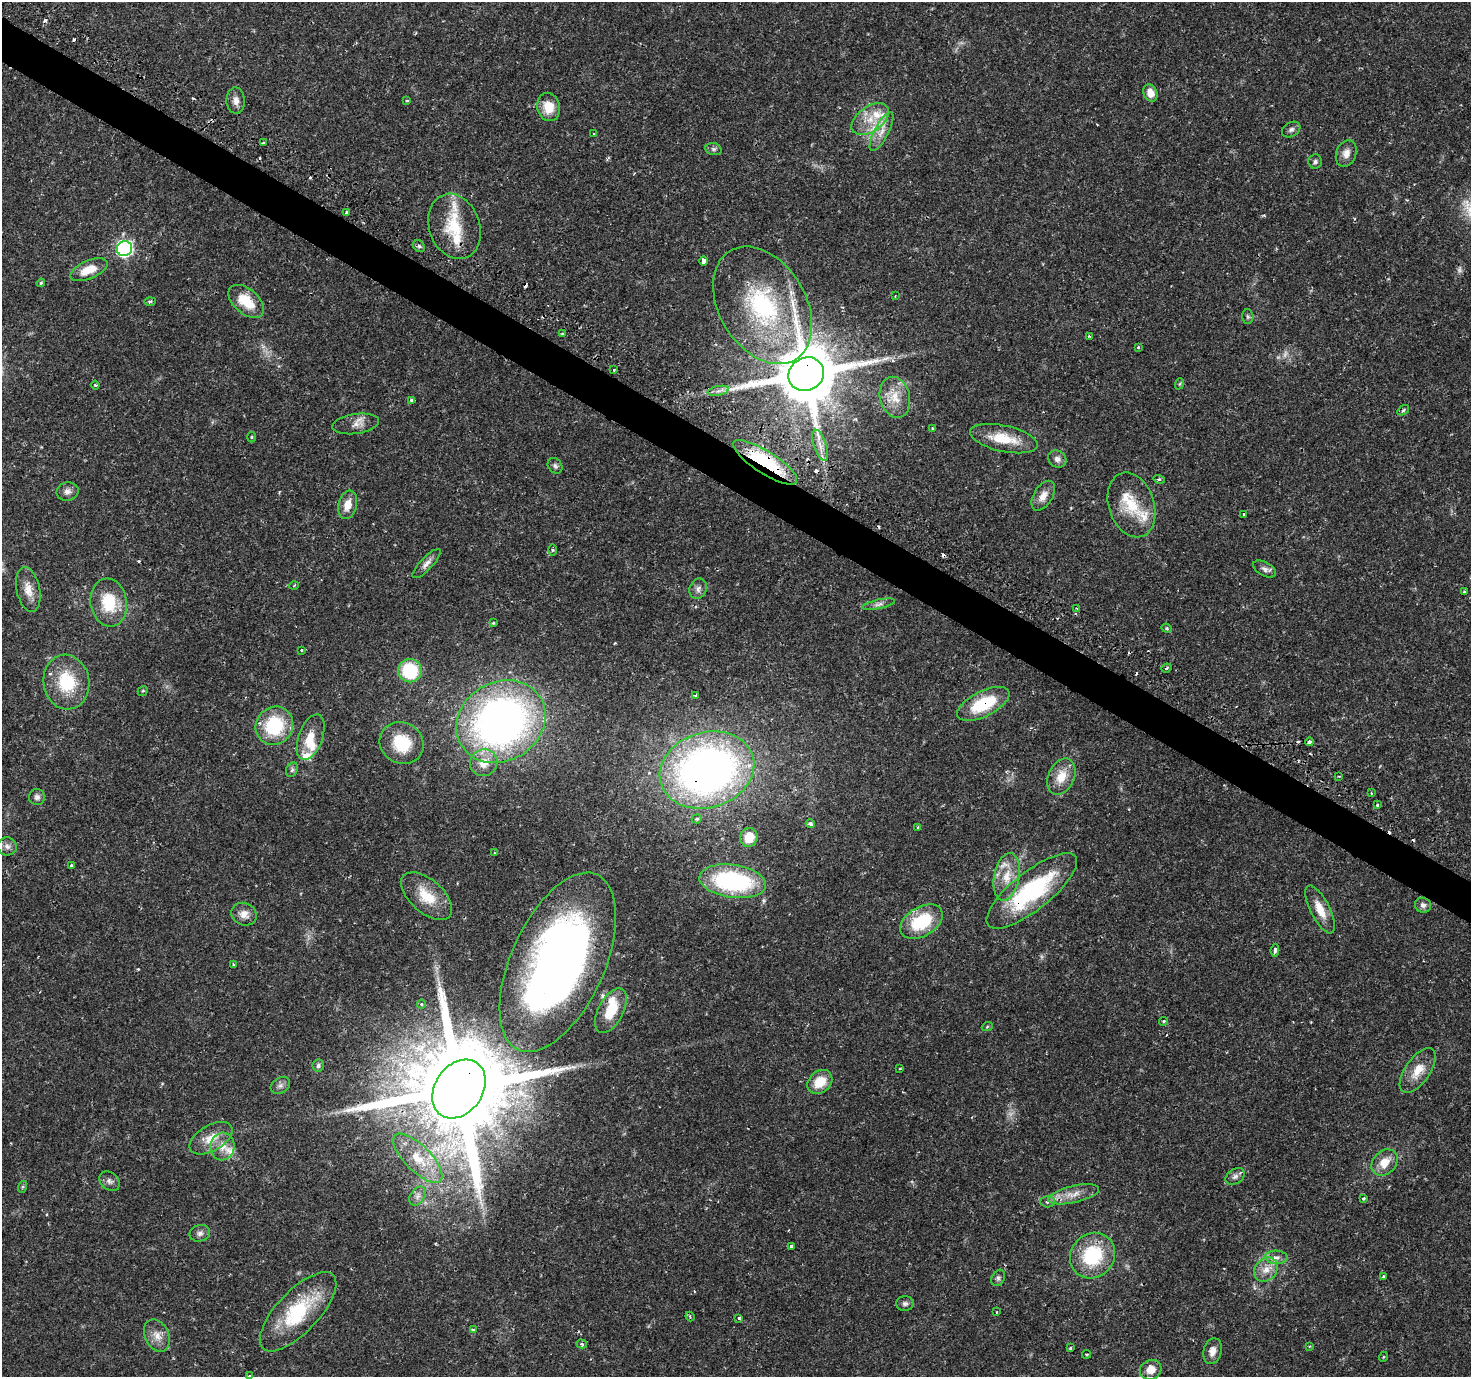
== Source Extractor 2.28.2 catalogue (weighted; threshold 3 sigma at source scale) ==
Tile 11 of 4 x 4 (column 3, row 3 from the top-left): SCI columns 2955-4423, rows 1649-3023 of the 5930 x 6005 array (HDU 1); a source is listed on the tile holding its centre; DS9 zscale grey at full resolution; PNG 1473 x 1379 px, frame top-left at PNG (2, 2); each listed source drawn as its Kron ellipse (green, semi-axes under 4 px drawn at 4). Shown black and unused: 3% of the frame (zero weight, under 2 of 3 exposures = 2% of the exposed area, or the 3 px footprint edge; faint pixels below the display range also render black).
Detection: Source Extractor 2.28.2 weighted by HDU 2 'WHT'; one run over the whole footprint, this tile lists its part. Background 0.025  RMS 0.002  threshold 0.00882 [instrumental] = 3 sigma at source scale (4.5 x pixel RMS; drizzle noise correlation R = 1.50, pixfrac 1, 0.0396/0.0396 arcsec/px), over >= 5 px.
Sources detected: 176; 3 too faint to see at this stretch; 17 cosmic-ray / hot-pixel residue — neither listed nor drawn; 14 inside a brighter listed object's ellipse — not listed separately; the other 142 listed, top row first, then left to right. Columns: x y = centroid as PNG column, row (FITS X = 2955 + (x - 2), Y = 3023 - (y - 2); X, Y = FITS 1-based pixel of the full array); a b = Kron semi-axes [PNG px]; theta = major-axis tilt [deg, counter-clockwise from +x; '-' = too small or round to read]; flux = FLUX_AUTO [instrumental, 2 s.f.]
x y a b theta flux
1150 93 9 7 -70 1.9
236 101 13 9 -87 1.4
407 101 3 2 - 0.26
548 107 14 11 -78 3.6
870 119 21 12 35 3.9
1291 129 10 7 31 0.64
881 132 21 7 63 1.9
594 134 4 3 - 0.21
264 143 3 3 - 0.57
713 149 8 6 -15 0.5
1346 153 14 10 70 1.6
1315 162 7 6 - 0.5
346 212 3 3 - 0.75
454 226 33 25 -70 8.3
419 246 6 5 - 0.39
124 248 8 7 - 39
703 261 5 3 - 1
89 270 20 9 23 3.7
41 283 4 4 - 0.24
895 296 3 2 - 0.15
150 301 6 4 2 0.28
246 301 21 12 -41 5.4
763 305 63 43 -59 31
1248 316 7 5 -88 0.38
563 333 3 2 - 0.23
1089 336 3 3 - 0.23
1138 347 3 3 - 0.29
614 370 3 2 - 0.24
806 374 18 16 31 1600
1179 384 6 3 69 0.22
95 385 4 3 - 0.2
718 391 11 4 12 0.79
895 397 21 15 -77 3.5
412 400 4 3 - 0.88
1403 410 6 4 32 0.31
356 424 23 10 8 1.8
933 428 4 3 - 0.23
252 437 5 3 - 0.21
1004 439 34 13 -12 5.7
820 445 16 6 -71 1.5
1057 459 9 8 - 0.89
765 462 37 11 -32 17
555 466 8 6 -52 0.51
1159 479 6 3 -17 0.24
68 491 11 9 13 1
1043 496 16 9 59 1.9
348 505 14 9 76 2.3
1131 505 33 22 -72 6.9
1243 514 3 2 - 0.28
552 550 5 3 - 0.26
426 564 19 6 46 1.2
1265 569 12 7 -29 0.87
294 585 5 3 - 0.2
698 589 10 8 69 0.94
28 590 23 11 -78 2.6
1464 592 4 3 - 0.26
109 602 24 18 -81 7.3
879 604 17 4 12 0.84
1077 608 3 2 - 0.21
493 623 4 3 - 0.19
1167 628 5 4 - 0.31
301 650 3 3 - 0.15
1166 668 5 3 - 0.4
410 671 12 11 - 12
66 682 27 23 -80 9.7
143 691 5 4 - 0.26
695 696 4 4 - 0.27
983 704 28 12 27 9.6
501 722 46 39 31 100
274 726 19 18 - 12
311 737 24 12 69 3.9
1309 742 4 3 - 1
402 743 23 20 -31 7.6
484 763 14 13 - 3.3
292 770 7 5 68 0.43
707 770 48 37 17 110
1339 776 2 2 - 0.18
1061 777 19 13 65 3.5
1371 793 2 2 - 0.18
37 797 8 8 - 0.72
1378 805 3 3 - 0.61
697 819 5 4 - 0.3
810 824 4 3 - 0.49
918 827 4 2 - 0.15
749 837 9 8 - 3.6
7 846 9 9 - 0.93
495 853 3 3 - 0.19
71 866 3 3 - 0.4
1007 877 24 12 79 3.8
733 881 33 16 -8 25
1032 891 56 19 38 23
427 896 30 16 -41 5.7
1423 905 8 7 - 0.75
1320 909 26 9 -63 3.3
244 914 13 11 -25 1.7
921 922 23 14 31 10
1275 950 6 3 85 0.54
558 962 96 46 66 130
233 964 3 3 - 0.34
421 1004 4 4 - 0.27
611 1011 24 12 62 5.6
1164 1021 4 4 - 0.34
987 1027 5 3 - 0.2
318 1065 6 6 - 0.44
900 1068 3 3 - 0.22
1418 1070 26 12 55 3.7
820 1082 14 10 41 4
280 1086 10 7 32 0.81
459 1089 32 24 55 5000
211 1138 23 13 31 3.5
222 1146 14 12 87 2.5
418 1158 32 13 -45 5
1385 1162 15 11 46 3.1
1235 1176 10 7 32 0.75
109 1181 11 8 -39 0.83
22 1187 6 4 71 0.27
1074 1194 26 8 13 2.5
417 1196 10 7 54 0.88
1363 1198 3 3 - 0.31
1047 1202 7 5 -1 0.47
200 1233 10 8 15 0.84
791 1246 4 3 - 0.65
1093 1256 24 21 48 13
1276 1257 11 6 -3 1
1266 1270 13 10 52 2.2
1383 1276 3 3 - 0.23
998 1278 8 6 63 0.53
905 1304 9 7 0 0.6
298 1312 51 21 46 14
996 1312 3 2 - 0.14
690 1317 5 3 - 0.25
739 1318 4 4 - 0.3
473 1329 4 2 - 0.23
157 1335 17 12 -64 2.2
582 1344 5 4 - 0.38
1309 1346 4 3 - 0.21
1070 1348 4 3 - 0.18
1212 1351 13 9 76 1.6
1087 1354 4 2 - 0.2
1383 1357 5 3 - 0.17
1151 1370 11 9 25 2.2
249 1376 4 4 - 0.25
Overlapping masked pixels (flux is a lower limit): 8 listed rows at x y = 806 374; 765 462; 983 704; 1309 742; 707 770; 1032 891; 558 962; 459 1089
Isophote crosses this tile's border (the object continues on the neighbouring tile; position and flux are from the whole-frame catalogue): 1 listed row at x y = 249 1376